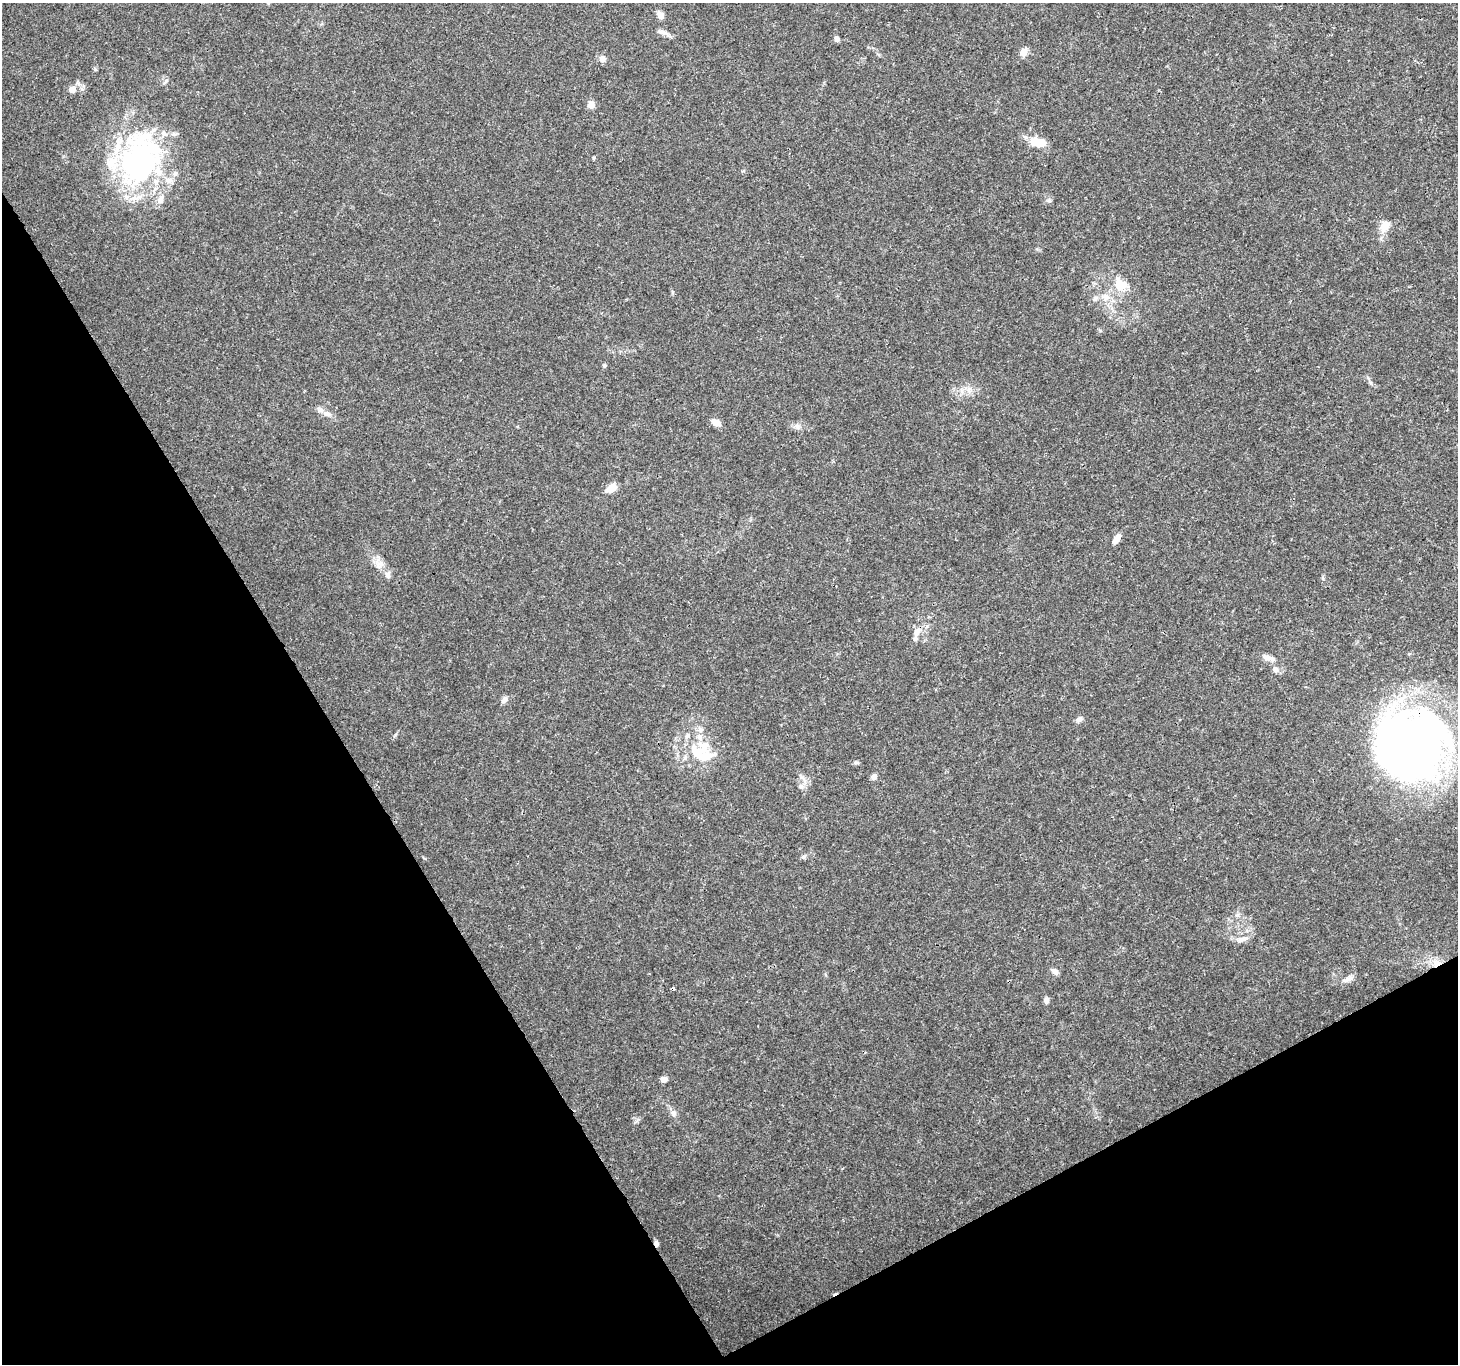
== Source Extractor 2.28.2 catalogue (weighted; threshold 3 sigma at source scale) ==
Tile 14 of 4 x 4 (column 2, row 4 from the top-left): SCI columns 1458-2913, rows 111-1472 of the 5830 x 5727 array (HDU 1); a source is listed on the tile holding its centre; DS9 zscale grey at full resolution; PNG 1460 x 1366 px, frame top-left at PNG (2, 3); no overlay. Shown black and unused: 29% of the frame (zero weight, under 3 of 4 exposures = <1% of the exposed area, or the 3 px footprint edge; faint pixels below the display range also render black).
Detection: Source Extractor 2.28.2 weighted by HDU 2 'WHT'; one run over the whole footprint, this tile lists its part. Background 0.0247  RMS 0.002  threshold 0.00883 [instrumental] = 3 sigma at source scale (4.5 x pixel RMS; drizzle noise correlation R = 1.50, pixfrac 1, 0.0396/0.0396 arcsec/px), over >= 5 px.
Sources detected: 53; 4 inside a brighter object's white glare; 3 cosmic-ray / hot-pixel residue — not listed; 7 inside a brighter listed object's ellipse — not listed separately; the other 39 listed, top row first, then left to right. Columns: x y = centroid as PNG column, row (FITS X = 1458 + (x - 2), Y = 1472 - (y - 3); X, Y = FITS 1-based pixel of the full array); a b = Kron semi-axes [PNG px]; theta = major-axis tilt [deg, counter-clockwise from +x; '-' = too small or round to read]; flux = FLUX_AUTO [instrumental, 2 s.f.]
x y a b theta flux
661 15 10 7 -61 0.91
663 32 13 6 -17 0.91
836 39 7 5 -79 0.65
1024 52 10 8 55 1.3
602 58 8 7 - 0.96
72 89 7 7 - 1.3
591 105 8 7 - 1.2
1038 142 21 10 -6 3.5
139 159 68 48 74 43
1049 201 7 4 -1 0.33
1384 226 17 11 55 2.2
1118 285 23 11 -85 3.1
1106 297 10 9 - 1.4
1095 298 8 5 74 0.5
604 365 6 3 -19 0.23
969 389 9 5 56 0.81
326 414 11 8 -12 1.1
716 423 12 7 -24 1.3
798 427 9 5 -63 0.63
611 488 14 9 36 1.8
1116 539 13 6 56 1.5
387 575 10 6 -65 0.72
917 631 15 7 53 1.4
1266 657 13 7 -37 1
1275 670 7 7 - 0.78
504 700 11 6 48 0.77
1079 719 9 6 43 0.64
1414 741 70 65 -51 110
699 754 29 15 -46 6.2
874 777 7 6 - 0.77
801 787 7 4 -18 0.4
803 857 6 4 2 0.37
1242 939 17 6 15 1.1
1436 964 14 8 23 1.8
1055 971 9 6 -38 0.8
1348 979 17 6 28 0.98
1046 1000 7 6 - 0.67
664 1079 7 6 - 0.92
673 1113 8 7 - 0.7
Overlapping masked pixels (flux is a lower limit): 2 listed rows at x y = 1414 741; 1436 964
Unlisted compact peaks at least as high as the median listed source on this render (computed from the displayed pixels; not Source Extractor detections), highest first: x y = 637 1121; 395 735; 1238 915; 594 157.